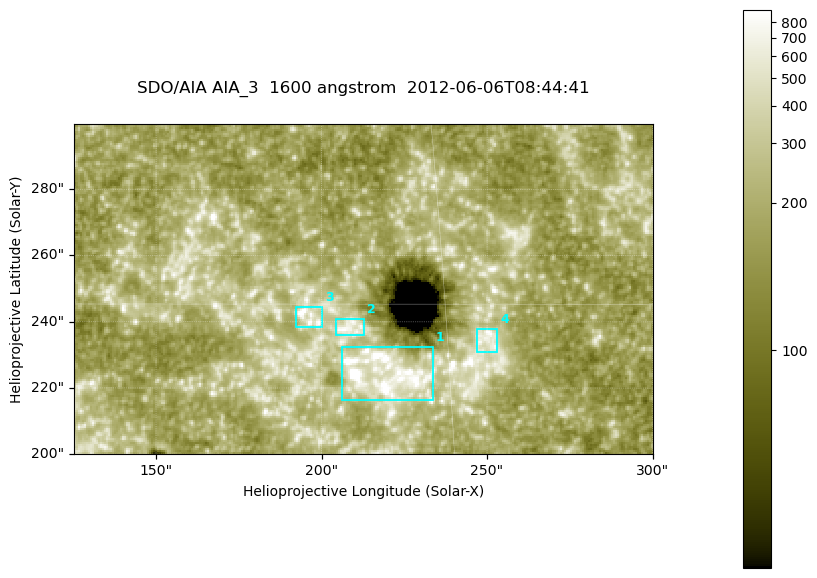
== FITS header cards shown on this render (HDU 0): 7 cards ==
TELESCOP= 'SDO/AIA '
INSTRUME= 'AIA_3   '
WAVELNTH=                 1600
WAVEUNIT= 'angstrom'
DATE-OBS= '2012-06-06T08:44:41.12'
CTYPE1  = 'HPLN-TAN'
CTYPE2  = 'HPLT-TAN'

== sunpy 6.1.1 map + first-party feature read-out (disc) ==
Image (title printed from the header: SDO/AIA AIA_3  1600 angstrom  2012-06-06T08:44:41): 287 x 164 px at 0.609 arcsec/px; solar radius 946 arcsec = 1552 px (partial field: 0.6% of the solar disc is inside the frame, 100% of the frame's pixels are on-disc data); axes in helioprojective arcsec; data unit not stated in the header (colour bar unlabelled)
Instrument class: DISC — disc imager (sunpy class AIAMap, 1600 A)
Bright regions (active regions / flare kernels): reference = the on-disc median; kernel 3 px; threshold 5 sigma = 350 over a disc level ~188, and >= 1.15x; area >= 47 px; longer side >= 3 px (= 1.8 arcsec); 4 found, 4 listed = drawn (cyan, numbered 1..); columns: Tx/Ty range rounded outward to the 2 arcsec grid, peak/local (2 s.f.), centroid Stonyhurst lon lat
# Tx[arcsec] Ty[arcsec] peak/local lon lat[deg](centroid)
1 206..234 216..232 9.3 +14 +14
2 204..214 236..242 4 +13 +15
3 192..200 238..246 5.6 +12 +15
4 246..254 230..238 4.2 +16 +14